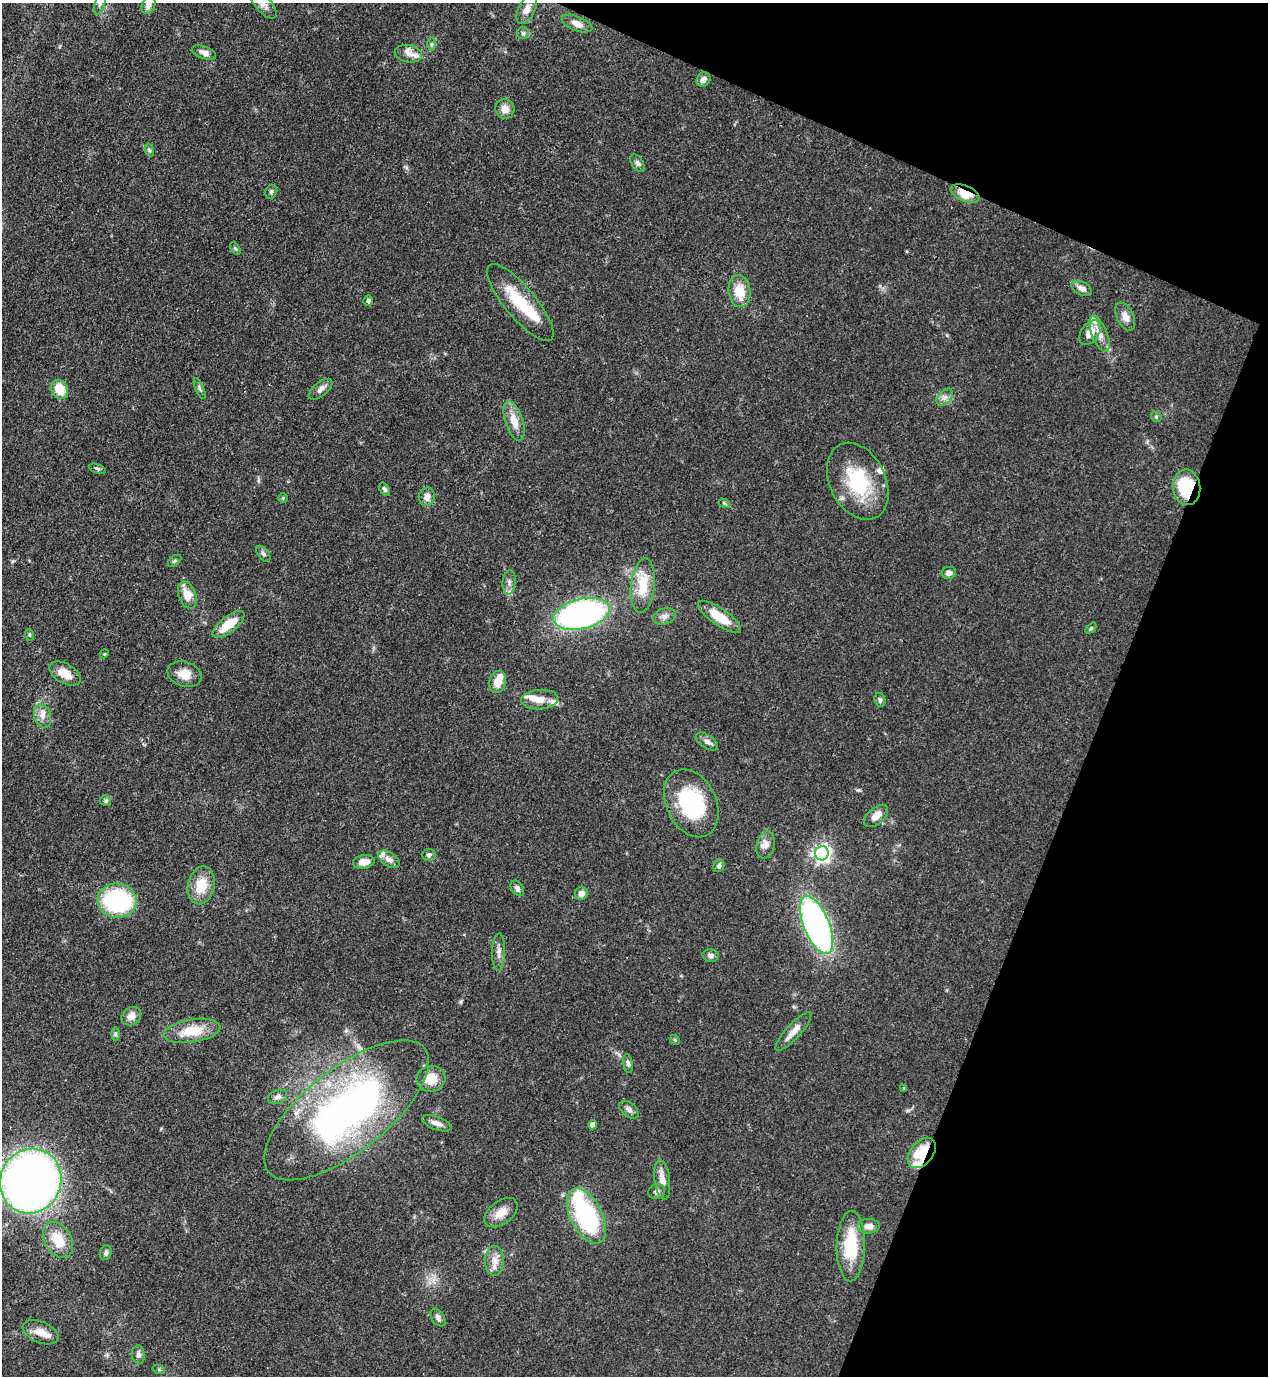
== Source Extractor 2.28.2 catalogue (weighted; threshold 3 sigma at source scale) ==
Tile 8 of 4 x 4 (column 4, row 2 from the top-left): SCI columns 4152-5417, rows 2791-4164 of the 5638 x 5579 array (HDU 1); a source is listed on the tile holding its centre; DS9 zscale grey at full resolution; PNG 1270 x 1378 px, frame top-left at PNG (2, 3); each listed source drawn as its Kron ellipse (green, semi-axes under 4 px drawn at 4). Shown black and unused: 20% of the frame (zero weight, under 3 of 4 exposures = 7% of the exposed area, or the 3 px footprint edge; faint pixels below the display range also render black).
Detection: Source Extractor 2.28.2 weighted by HDU 2 'WHT'; one run over the whole footprint, this tile lists its part. Background 0.0512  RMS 0.0033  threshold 0.0147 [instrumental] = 3 sigma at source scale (4.5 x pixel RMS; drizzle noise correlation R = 1.50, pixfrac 1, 0.05/0.05 arcsec/px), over >= 5 px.
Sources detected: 112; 12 inside a brighter listed object's ellipse — not listed separately; the other 100 listed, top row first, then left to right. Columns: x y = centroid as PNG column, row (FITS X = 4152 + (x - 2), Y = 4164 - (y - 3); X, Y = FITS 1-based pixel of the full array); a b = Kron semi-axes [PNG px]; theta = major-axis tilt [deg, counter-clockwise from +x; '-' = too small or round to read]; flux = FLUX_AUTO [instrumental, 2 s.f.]
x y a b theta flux
100 3 11 5 70 0.96
263 4 18 8 -50 1.9
148 5 9 6 63 1.9
527 9 16 8 63 2.5
577 24 16 7 -21 2.7
523 33 6 6 - 0.69
432 44 6 4 90 0.59
204 52 12 6 -20 2.2
408 54 13 8 -10 2.5
703 79 8 6 48 1.7
505 109 10 9 - 2.7
149 150 7 4 -72 0.53
637 163 10 5 -57 0.97
271 192 7 5 68 0.72
965 193 15 8 -22 6.4
235 248 7 4 -58 0.55
1082 288 11 6 -27 1.7
739 291 16 11 -82 6.8
368 300 5 5 - 0.7
520 303 48 15 -50 14
1125 317 15 8 -65 2.6
1090 333 14 9 54 3.8
1100 334 19 7 -69 3.2
200 388 11 4 -67 0.74
60 389 10 8 -61 7.2
321 389 14 6 40 1.6
945 397 10 6 48 1.4
1156 417 5 4 - 0.47
514 421 20 8 -72 5
97 469 9 4 -19 0.65
858 481 41 28 -64 21
1187 487 18 14 -82 19
385 489 7 4 -57 0.68
427 497 9 8 - 2.1
283 498 5 4 - 0.35
724 503 6 4 -32 0.55
263 554 9 5 -52 0.85
175 561 8 4 36 0.59
949 573 7 6 - 1.4
509 582 12 6 85 1.5
643 586 27 12 84 8.9
187 595 14 8 -69 4.7
582 614 29 15 14 100
664 616 12 8 17 1.7
719 617 25 8 -34 7.4
228 624 19 8 38 7.9
1091 628 6 4 46 0.43
30 635 6 4 -70 0.43
104 654 4 3 - 0.29
65 673 17 10 -30 4.6
184 674 17 12 -17 4.4
498 682 11 8 78 4.1
540 699 18 9 3 3.9
880 700 7 5 -71 0.83
42 716 12 8 -71 2.2
707 741 13 6 -34 1.3
106 801 6 5 - 0.62
691 803 36 25 -64 26
876 816 14 8 42 3.2
766 845 14 9 77 2.3
822 853 7 7 - 120
429 855 7 6 - 0.73
389 859 12 6 -33 1.8
364 862 11 6 11 3
719 866 6 5 - 0.82
201 885 19 13 78 8
517 888 8 5 -57 1.2
581 893 7 6 - 1.8
117 901 19 17 -8 41
816 925 31 13 -68 120
499 952 19 6 88 1.9
711 955 8 6 -13 1.1
131 1016 10 8 37 3
192 1031 28 11 9 9.1
793 1031 25 7 47 3.4
115 1034 6 4 89 0.55
675 1040 5 4 - 0.4
628 1063 10 4 -80 0.83
431 1079 14 13 - 6.3
904 1089 3 3 - 0.46
278 1097 10 7 20 1.3
347 1110 99 42 38 130
629 1110 11 6 -40 1.3
437 1123 15 6 -20 2.1
593 1125 4 4 - 2.2
922 1153 17 11 51 10
662 1180 20 7 -82 3.5
31 1181 33 30 66 220
657 1191 8 7 - 1.3
501 1213 19 11 38 4.2
586 1216 30 16 -63 38
868 1226 11 7 1 2.4
58 1240 19 13 -59 7.3
851 1246 35 14 89 16
106 1253 7 5 70 0.91
494 1261 15 9 89 3.1
438 1317 10 6 -56 1.2
40 1332 19 10 -22 4.4
138 1355 9 6 -84 1.2
159 1370 6 4 -19 0.51
Overlapping masked pixels (flux is a lower limit): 4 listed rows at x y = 965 193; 1187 487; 922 1153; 31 1181
Isophote crosses this tile's border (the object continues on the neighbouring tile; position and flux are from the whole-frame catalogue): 3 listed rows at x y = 100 3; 263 4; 148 5